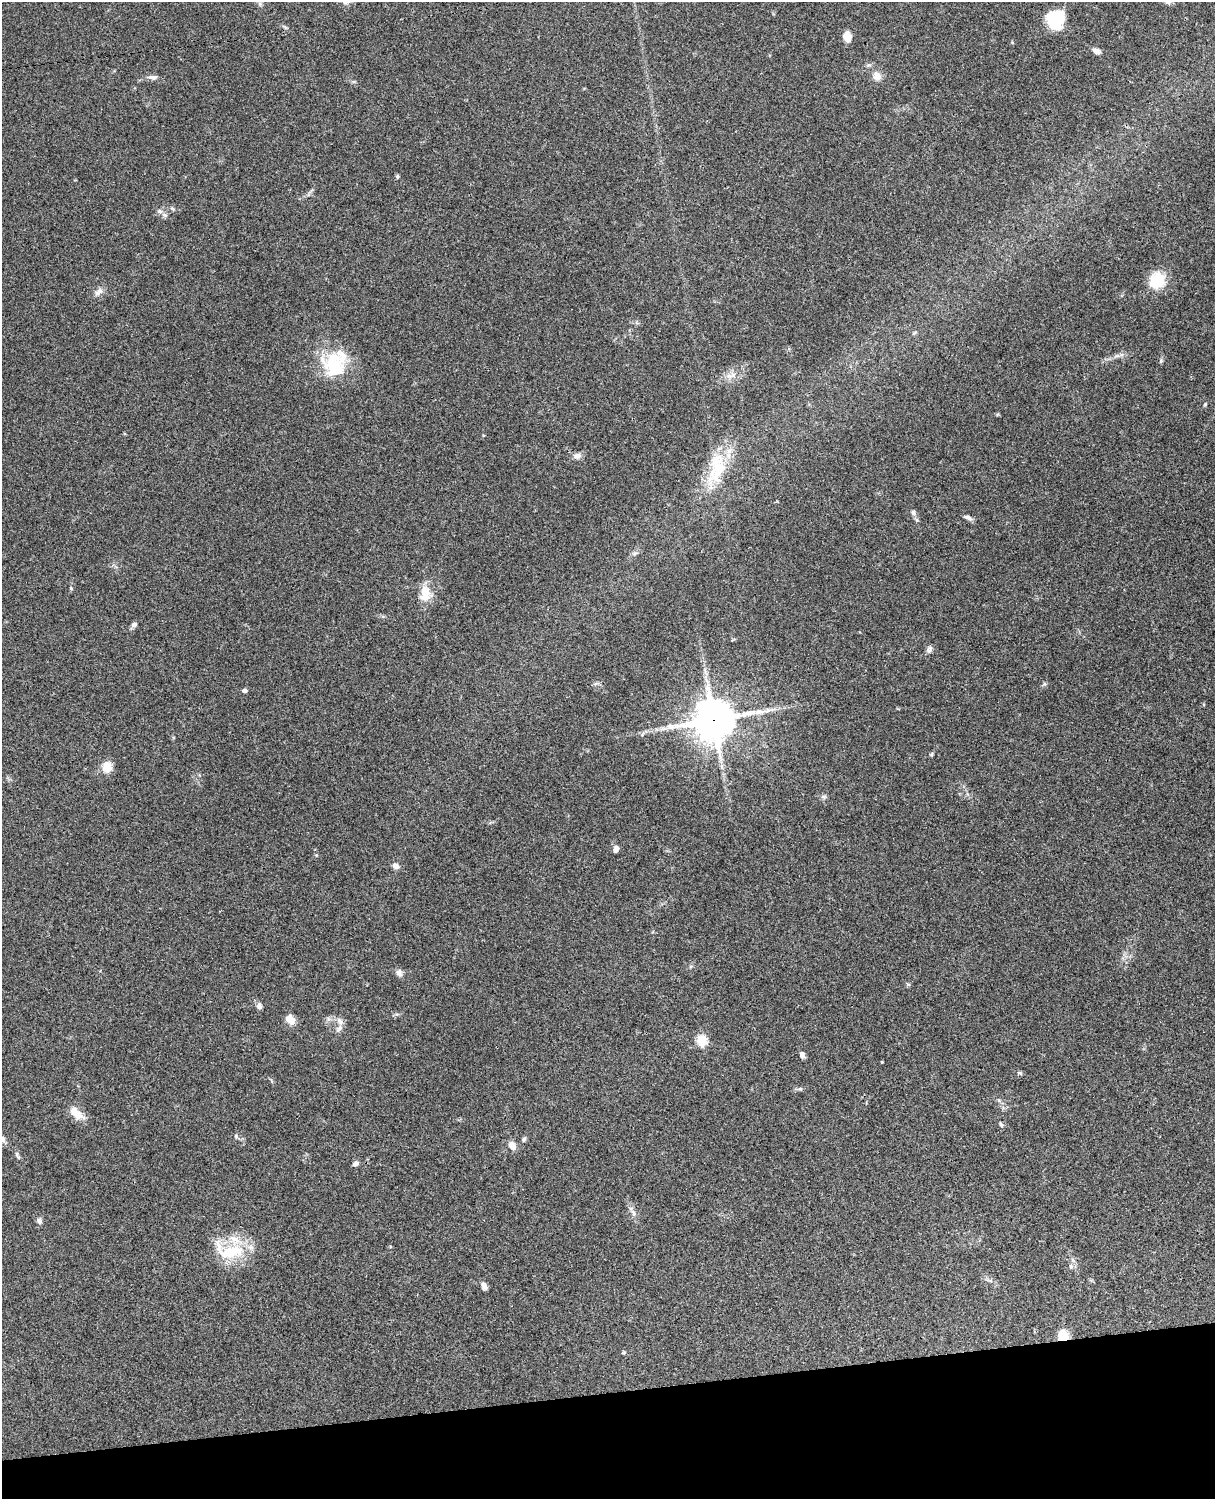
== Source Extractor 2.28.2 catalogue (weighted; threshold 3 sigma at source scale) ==
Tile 10 of 4 x 3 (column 2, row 3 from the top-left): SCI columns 1334-2546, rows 273-1769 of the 5091 x 4922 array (HDU 1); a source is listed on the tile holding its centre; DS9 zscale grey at full resolution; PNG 1217 x 1501 px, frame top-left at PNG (2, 2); no overlay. Shown black and unused: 7% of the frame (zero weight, under 3 of 4 exposures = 6% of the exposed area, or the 3 px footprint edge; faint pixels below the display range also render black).
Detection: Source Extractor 2.28.2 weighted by HDU 2 'WHT'; one run over the whole footprint, this tile lists its part. Background 0.0869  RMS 0.0062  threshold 0.0277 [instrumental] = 3 sigma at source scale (4.5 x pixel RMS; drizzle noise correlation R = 1.50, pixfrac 1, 0.05/0.05 arcsec/px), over >= 5 px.
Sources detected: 70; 1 inside a brighter object's white glare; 1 long thin detection or spike segment (spike, bleed or trail) — not listed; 5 inside a brighter listed object's ellipse — not listed separately; the other 63 listed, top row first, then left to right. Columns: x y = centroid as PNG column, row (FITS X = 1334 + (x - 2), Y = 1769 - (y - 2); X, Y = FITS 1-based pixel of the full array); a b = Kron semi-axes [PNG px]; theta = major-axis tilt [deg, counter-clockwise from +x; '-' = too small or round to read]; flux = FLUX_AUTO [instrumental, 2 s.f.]
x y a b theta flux
1056 19 19 17 74 23
285 27 7 4 -19 0.89
847 36 12 8 -81 5.7
1096 51 11 7 -16 2.5
877 76 12 11 - 5.2
153 77 14 6 0 2.4
397 176 5 4 - 1.1
173 209 7 4 -31 0.98
165 215 9 6 -27 1.7
1157 280 14 12 55 24
98 292 15 7 42 3.3
914 333 7 3 45 0.77
1117 356 10 4 13 2
1161 361 6 5 - 0.93
332 362 34 21 -28 26
733 375 8 6 -45 2.7
1205 404 5 4 - 0.77
577 456 11 7 7 3.1
718 469 52 20 60 30
913 513 7 6 - 1.7
968 518 11 5 -22 2.1
917 520 7 4 -71 1
634 553 7 4 -18 1
71 588 6 4 -87 0.76
425 593 21 14 -88 11
134 624 8 6 21 1.7
929 649 10 6 67 2
1044 684 6 4 18 0.87
244 691 6 5 - 1.5
714 720 14 13 - 1600
931 754 5 5 - 0.74
107 767 12 10 -86 8.3
824 797 9 5 -6 1.4
616 849 8 6 72 2.7
316 855 5 4 - 0.66
395 866 9 7 -33 2.6
691 966 6 4 18 0.84
399 973 10 8 -70 2.4
259 1006 8 7 - 2.2
396 1014 6 4 -17 1
290 1020 12 9 -45 5.6
340 1021 12 8 -54 3.3
702 1041 6 5 - 42
802 1055 8 6 -76 1.9
882 1062 3 3 - 0.46
1020 1073 7 4 -24 0.93
800 1089 8 4 8 1.2
76 1113 17 9 -41 9.1
1001 1124 8 4 -65 1
236 1136 6 6 - 1.1
3 1139 9 6 -70 2.1
524 1139 7 5 56 1.3
512 1145 10 7 -58 4.3
17 1155 12 4 -60 1.4
356 1163 7 5 14 1.8
633 1213 12 6 -68 2.6
39 1221 9 7 -78 1.8
230 1251 43 21 -12 30
1073 1260 7 4 -71 1.3
1071 1266 8 4 -81 1
484 1286 9 6 -74 2.5
1063 1336 9 8 - 13
623 1352 7 3 9 0.72
Overlapping masked pixels (flux is a lower limit): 2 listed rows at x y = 714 720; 1063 1336
Isophote crosses this tile's border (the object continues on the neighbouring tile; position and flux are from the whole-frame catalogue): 1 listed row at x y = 3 1139